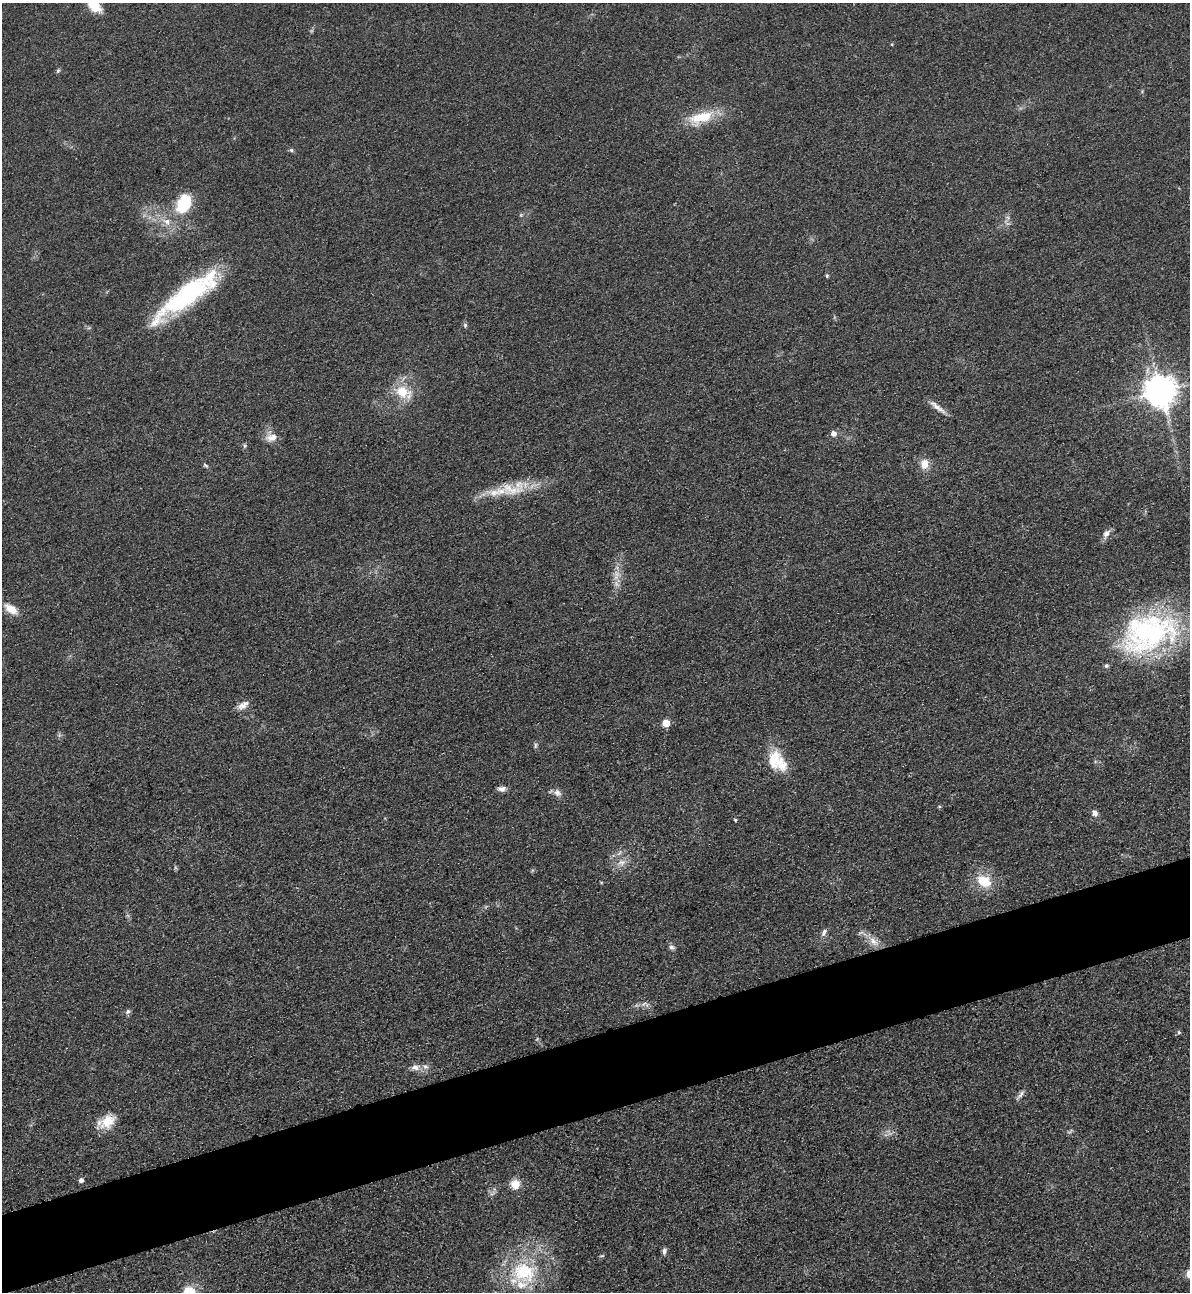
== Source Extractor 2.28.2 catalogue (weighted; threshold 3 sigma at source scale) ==
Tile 7 of 4 x 4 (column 3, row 2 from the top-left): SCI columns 2659-3846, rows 2607-3896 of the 5195 x 5213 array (HDU 1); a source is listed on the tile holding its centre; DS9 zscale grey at full resolution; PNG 1192 x 1294 px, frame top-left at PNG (2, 3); no overlay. Shown black and unused: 6% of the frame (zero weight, under 3 of 4 exposures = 3% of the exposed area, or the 3 px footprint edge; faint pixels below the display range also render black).
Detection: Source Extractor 2.28.2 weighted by HDU 2 'WHT'; one run over the whole footprint, this tile lists its part. Background 0.0679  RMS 0.0084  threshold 0.0379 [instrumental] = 3 sigma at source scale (4.5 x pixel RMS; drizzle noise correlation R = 1.50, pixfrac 1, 0.05/0.05 arcsec/px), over >= 5 px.
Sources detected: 54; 1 too faint to see at this stretch — not listed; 4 inside a brighter listed object's ellipse — not listed separately; the other 49 listed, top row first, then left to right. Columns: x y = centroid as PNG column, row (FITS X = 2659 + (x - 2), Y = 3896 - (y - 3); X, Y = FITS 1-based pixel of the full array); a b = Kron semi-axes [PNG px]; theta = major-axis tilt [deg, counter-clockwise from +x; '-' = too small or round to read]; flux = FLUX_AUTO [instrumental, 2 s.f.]
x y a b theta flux
94 5 22 12 -47 16
58 71 6 5 - 1.3
701 117 34 14 16 27
291 150 6 5 - 1.5
183 203 26 17 68 34
166 221 12 9 -23 6.7
827 276 5 4 - 1.3
187 295 81 19 37 120
465 325 7 5 -89 1.5
1160 391 9 9 - 1500
403 392 18 13 -26 22
937 407 26 5 -39 6.1
833 434 6 5 - 5.2
272 437 16 9 9 7.5
245 446 6 4 90 1.3
924 464 12 9 88 8.9
206 465 9 4 -44 1.5
511 490 39 16 -4 29
1106 534 13 7 61 4.6
616 576 16 6 80 7
11 609 17 9 -35 11
1149 633 71 43 17 170
243 706 14 9 18 6.1
666 723 5 5 - 17
535 745 9 4 89 1.5
777 761 29 19 -47 27
502 789 10 6 -1 3.7
557 793 11 8 -45 4.4
1095 813 6 6 - 3.9
735 820 4 3 - 0.98
619 853 9 3 45 1.8
621 862 11 8 10 5.8
984 881 18 13 -29 21
601 882 5 3 - 0.7
824 932 12 6 63 3.3
873 941 17 9 -41 9.1
672 947 9 5 -8 2.3
644 1004 8 3 44 1.5
128 1012 7 5 66 1.9
1179 1032 6 4 -89 1
415 1067 13 8 1 5.4
1020 1094 14 5 49 3.1
107 1121 21 14 41 16
81 1180 5 4 - 3.2
515 1184 9 9 - 12
664 1251 9 5 87 2.5
602 1256 6 4 2 0.98
524 1272 25 21 -16 52
1189 1274 9 7 77 6.5
Isophote crosses this tile's border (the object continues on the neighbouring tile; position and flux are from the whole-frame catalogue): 2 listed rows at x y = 94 5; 1189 1274